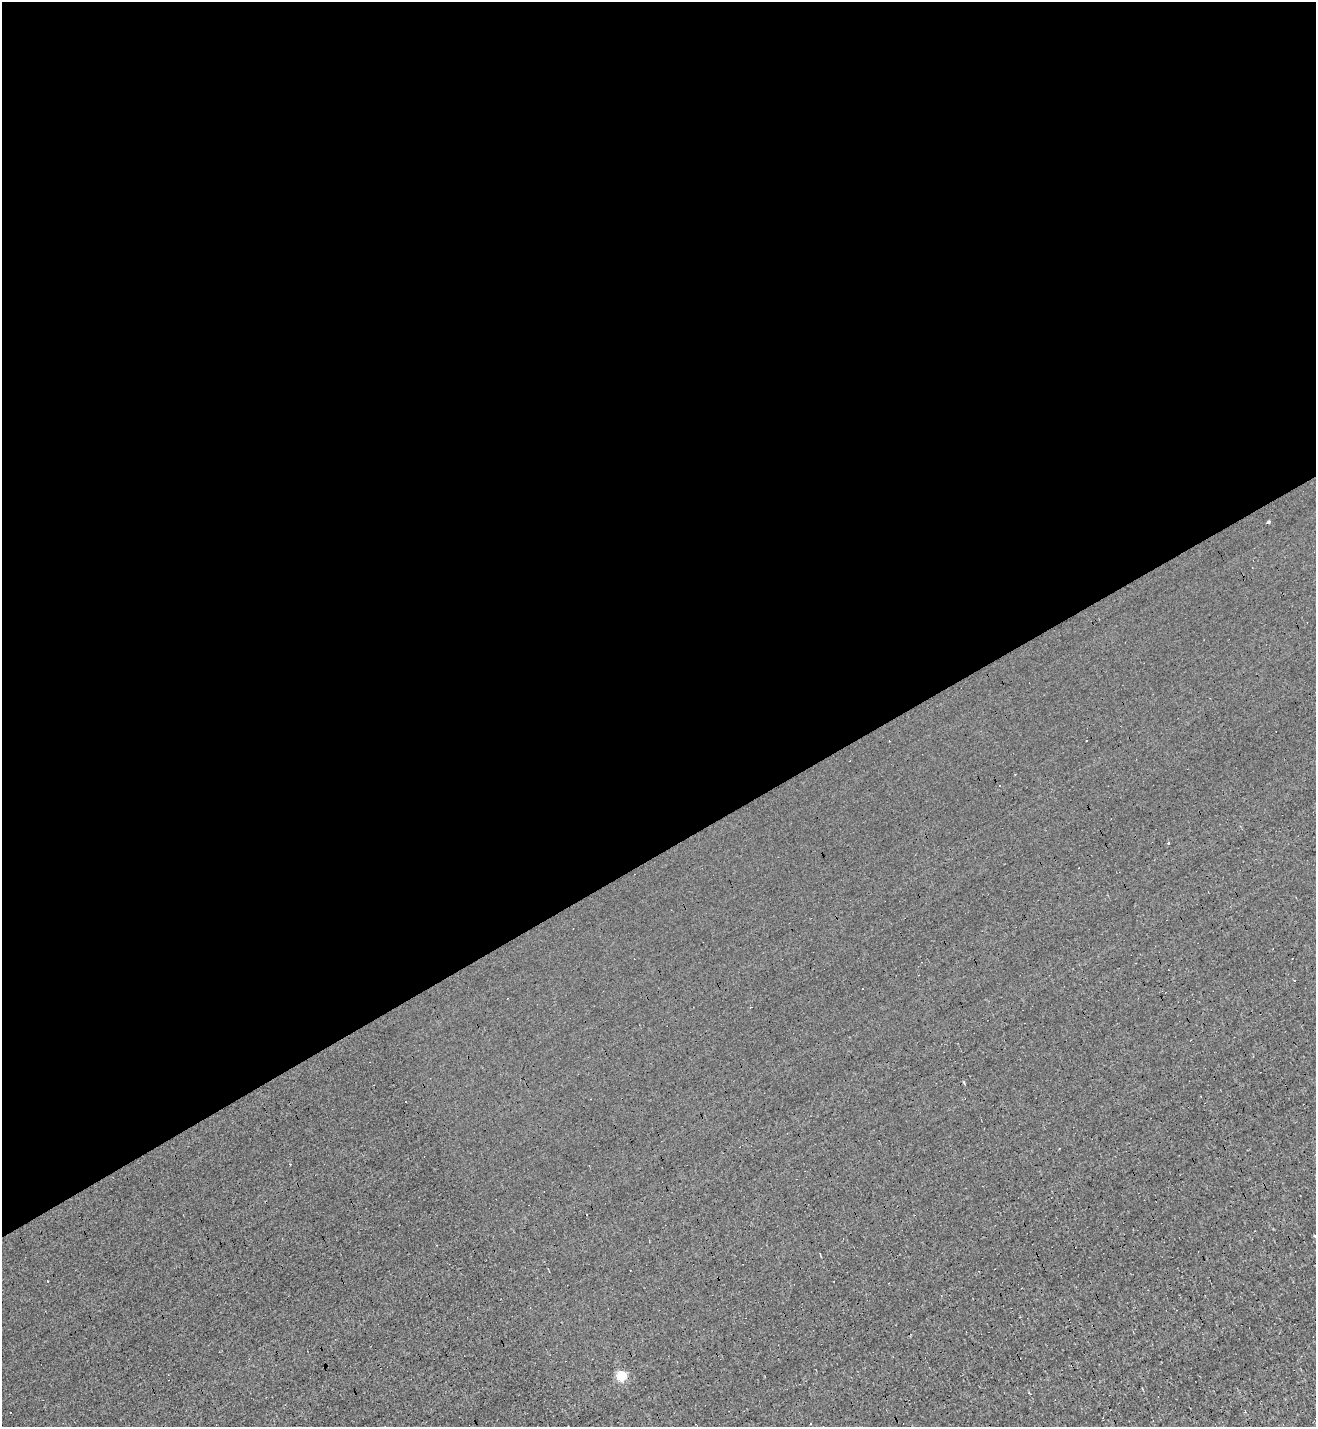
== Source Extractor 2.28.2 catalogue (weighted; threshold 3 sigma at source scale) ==
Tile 2 of 4 x 4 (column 2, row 1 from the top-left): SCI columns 1597-2910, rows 4277-5701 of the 5685 x 5701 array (HDU 1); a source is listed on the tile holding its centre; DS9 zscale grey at full resolution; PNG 1318 x 1429 px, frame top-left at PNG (2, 2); no overlay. Shown black and unused: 60% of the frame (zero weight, under 3 of 4 exposures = <1% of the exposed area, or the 3 px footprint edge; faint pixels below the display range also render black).
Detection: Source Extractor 2.28.2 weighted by HDU 2 'WHT'; one run over the whole footprint, this tile lists its part. Background 0.00267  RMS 0.039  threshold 0.177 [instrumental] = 3 sigma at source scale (4.5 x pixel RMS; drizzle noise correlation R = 1.50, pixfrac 1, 0.05/0.05 arcsec/px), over >= 5 px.
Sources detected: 11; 5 cosmic-ray / hot-pixel residue — not listed; the other 6 listed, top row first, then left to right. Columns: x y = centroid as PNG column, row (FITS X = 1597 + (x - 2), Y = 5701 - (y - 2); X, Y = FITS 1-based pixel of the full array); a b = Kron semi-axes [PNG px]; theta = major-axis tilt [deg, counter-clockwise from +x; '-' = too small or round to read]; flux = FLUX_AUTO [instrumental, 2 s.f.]
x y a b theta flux
1268 522 3 3 - 5.2
1169 843 3 3 - 14
1314 1236 3 3 - 23
436 1245 3 2 - 2.2
47 1281 3 2 - 5.6
621 1375 5 5 - 230
Isophote crosses this tile's border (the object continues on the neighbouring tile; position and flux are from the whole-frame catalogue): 1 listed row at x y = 1314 1236